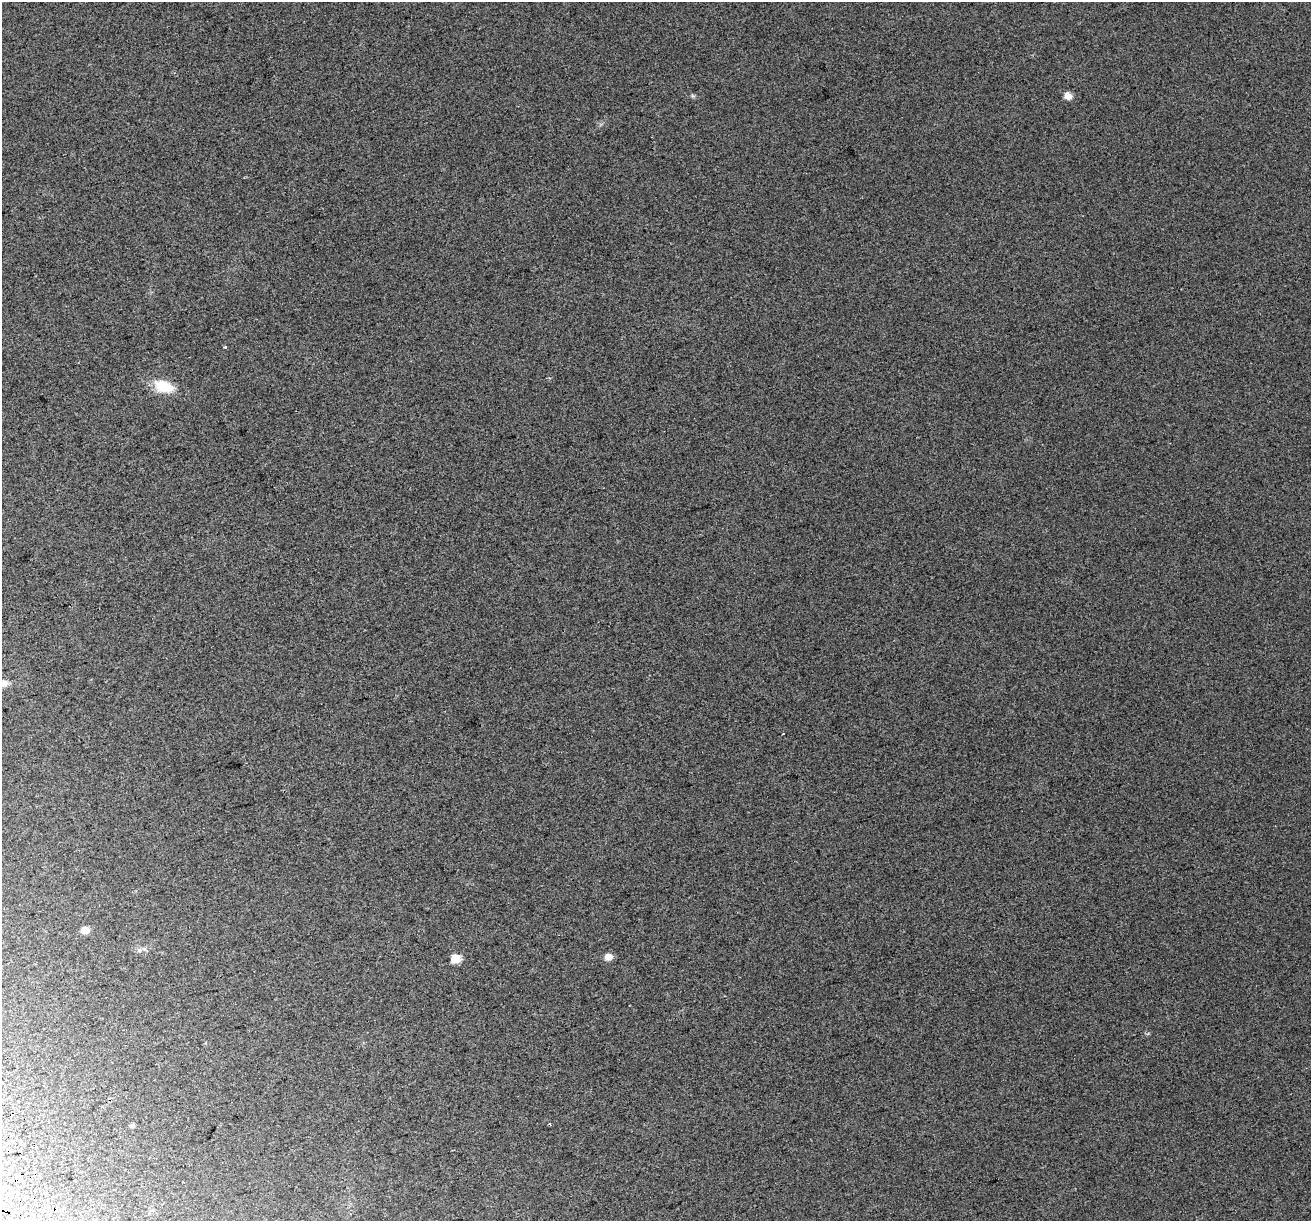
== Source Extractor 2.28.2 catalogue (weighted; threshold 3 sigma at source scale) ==
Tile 7 of 4 x 4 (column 3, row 2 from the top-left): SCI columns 2658-3966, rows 2557-3775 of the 5314 x 5062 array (HDU 1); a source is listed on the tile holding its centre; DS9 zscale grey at full resolution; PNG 1313 x 1223 px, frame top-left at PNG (2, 2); no overlay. Shown black and unused: <1% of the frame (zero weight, under 2 of 3 exposures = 2% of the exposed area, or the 3 px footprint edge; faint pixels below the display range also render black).
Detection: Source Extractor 2.28.2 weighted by HDU 2 'WHT'; one run over the whole footprint, this tile lists its part. Background 0.038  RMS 0.012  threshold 0.054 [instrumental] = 3 sigma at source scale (4.5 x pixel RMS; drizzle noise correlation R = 1.50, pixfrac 1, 0.0396/0.0396 arcsec/px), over >= 5 px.
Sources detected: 10; all 10 listed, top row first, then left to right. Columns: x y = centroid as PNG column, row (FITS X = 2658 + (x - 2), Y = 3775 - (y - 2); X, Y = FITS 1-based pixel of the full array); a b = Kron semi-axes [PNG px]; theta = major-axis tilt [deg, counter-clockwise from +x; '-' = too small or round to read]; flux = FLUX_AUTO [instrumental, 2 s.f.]
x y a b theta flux
1068 96 7 6 - 11
225 347 3 3 - 1.8
163 386 25 14 -15 30
4 684 11 8 23 6.4
85 930 8 7 - 9.8
608 957 8 7 - 8.7
456 959 6 6 - 40
550 1124 3 2 - 1.5
132 1126 6 5 - 1.7
24 1216 3 3 - 14
Isophote crosses this tile's border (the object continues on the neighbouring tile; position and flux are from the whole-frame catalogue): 1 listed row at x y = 4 684